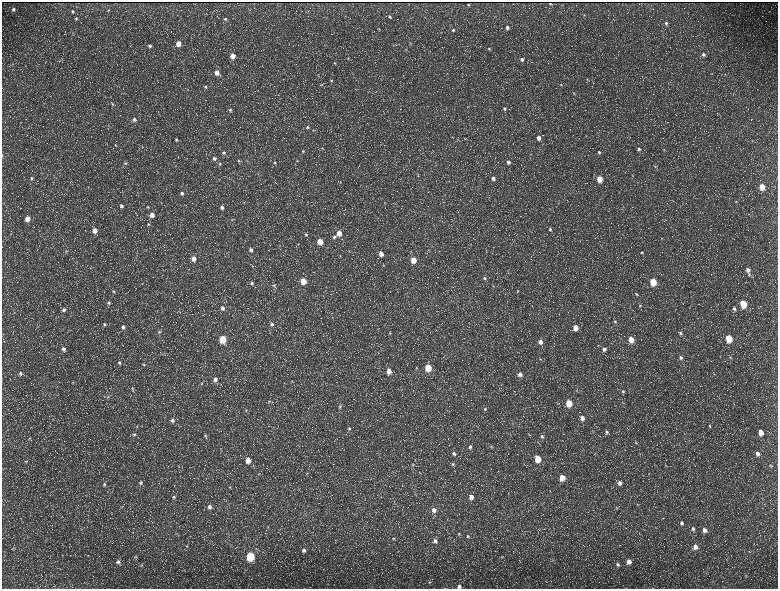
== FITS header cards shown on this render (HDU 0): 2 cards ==
NAXIS1  =                 1552 / length of data axis 1
NAXIS2  =                 1173 / length of data axis 2

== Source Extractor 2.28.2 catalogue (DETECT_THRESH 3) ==
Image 1552 x 1173 px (HDU 0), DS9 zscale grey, zoomed out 1/2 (1 PNG px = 2 x 2 image px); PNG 780 x 591 px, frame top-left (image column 1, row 1173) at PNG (2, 2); no overlay
Background 218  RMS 9.8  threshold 29.3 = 3 sigma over >= 5 px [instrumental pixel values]
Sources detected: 239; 34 cannot appear on this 1/2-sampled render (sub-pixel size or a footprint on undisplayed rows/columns) and are not listed; the other 205 listed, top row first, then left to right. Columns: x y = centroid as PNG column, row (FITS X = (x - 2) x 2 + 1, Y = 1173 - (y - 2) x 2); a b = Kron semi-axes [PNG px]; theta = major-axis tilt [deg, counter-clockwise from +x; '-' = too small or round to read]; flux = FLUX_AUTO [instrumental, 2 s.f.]
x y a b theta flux
550 3 2 1 - 1200
468 5 2 2 - 1200
13 9 4 4 - 5000
108 10 3 3 - 1400
73 12 4 4 - 2700
584 15 4 3 - 1300
390 17 3 3 - 2800
76 19 4 4 - 2800
225 19 4 3 - 3100
666 23 4 4 - 4200
507 27 4 3 - 5800
379 29 3 3 - 1400
453 30 4 3 - 2900
441 32 3 2 - 660
410 43 4 3 - 1300
178 44 4 3 - 22000
150 46 4 3 - 4200
489 48 4 3 - 2100
406 50 5 3 - 1600
703 54 5 4 - 4800
233 56 4 4 - 21000
348 58 3 2 - 830
522 59 4 3 - 4700
335 63 4 3 - 2000
13 64 4 3 - 1600
217 72 4 4 - 15000
587 79 4 3 - 1600
331 81 3 3 - 1900
561 84 4 3 - 1700
321 85 2 2 - 840
205 87 4 3 - 2300
574 93 4 3 - 1700
112 104 5 4 - 2900
505 109 5 4 - 3300
230 110 4 4 - 2800
134 119 4 4 - 6300
308 127 4 3 - 2400
586 136 3 2 - 930
539 138 4 4 - 10000
176 140 4 3 - 2700
115 145 3 2 - 940
322 148 3 2 - 970
639 149 4 4 - 4100
664 149 4 3 - 1600
303 151 4 4 - 2200
599 152 4 3 - 3400
224 153 5 4 - 4900
2 155 3 2 - 660
214 158 4 4 - 5500
238 160 4 3 - 1900
246 160 3 2 - 1000
297 161 3 3 - 1400
508 162 3 3 - 5000
125 163 4 3 - 2500
275 163 4 3 - 2200
220 164 4 4 - 2700
436 165 4 2 - 730
655 166 4 3 - 1600
632 175 3 2 - 960
31 178 4 3 - 2600
493 178 4 4 - 7800
599 179 4 4 - 32000
341 182 4 2 - 990
762 187 4 4 - 35000
182 193 4 4 - 4600
736 201 3 3 - 1100
384 203 3 2 - 1000
121 206 4 4 - 4200
148 207 4 3 - 1800
222 207 5 4 - 6800
623 207 3 2 - 1100
152 215 5 4 - 12000
27 219 4 4 - 20000
232 220 4 3 - 2100
148 224 4 4 - 2400
550 229 5 4 - 3100
95 230 4 4 - 17000
339 233 4 4 - 19000
11 234 3 2 - 1100
306 234 4 4 - 3300
334 237 4 4 - 4500
661 238 3 2 - 880
320 241 4 4 - 31000
298 244 3 3 - 1200
251 250 5 5 - 7100
66 251 5 2 - 1500
642 252 5 4 - 2700
381 254 5 4 - 16000
340 256 3 3 - 1400
194 259 5 4 - 15000
413 260 4 4 - 29000
383 265 4 3 - 1700
253 266 4 3 - 1800
748 270 4 4 - 7600
749 274 4 3 - 2200
484 278 4 4 - 3000
303 281 4 4 - 40000
653 282 5 4 - 65000
252 283 5 4 - 4100
274 285 5 4 - 3300
493 286 3 2 - 1000
114 291 4 3 - 2100
518 291 3 3 - 1600
637 294 5 4 - 2600
109 303 5 4 - 2700
743 304 5 4 - 88000
640 305 4 3 - 2400
223 308 4 4 - 6600
734 308 5 4 - 4000
64 310 5 4 - 4800
615 321 4 3 - 2200
104 324 4 4 - 3000
272 324 5 4 - 4700
123 327 5 4 - 5200
575 328 4 4 - 22000
159 332 5 4 - 2900
390 333 4 3 - 1500
680 333 5 4 - 4000
729 338 5 4 - 73000
223 339 4 4 - 89000
631 339 5 4 - 30000
540 342 5 4 - 9700
598 345 3 2 - 930
63 349 5 4 - 5900
604 349 4 4 - 6400
730 357 4 3 - 2100
681 358 6 5 - 6200
119 362 5 4 - 3800
144 364 4 4 - 1900
428 367 5 4 - 62000
416 368 5 3 - 2000
389 371 5 4 - 16000
20 373 5 4 - 4700
520 374 5 4 - 7300
714 374 4 2 - 1200
215 379 5 5 - 8900
73 383 4 3 - 1300
202 383 5 3 - 2100
133 388 4 4 - 2300
623 391 4 4 - 2500
108 397 3 3 - 1500
269 402 5 4 - 2600
569 403 5 4 - 51000
623 403 4 2 - 1000
340 407 5 5 - 3600
485 409 5 4 - 3200
246 410 4 3 - 1900
582 418 5 4 - 9500
52 419 3 2 - 820
172 420 5 4 - 5900
709 426 6 4 -50 3400
137 427 3 3 - 1200
349 428 5 4 - 3200
607 432 6 4 -67 3700
761 432 5 4 - 21000
134 434 5 4 - 3100
205 436 6 4 -70 3300
542 436 5 4 - 3600
30 438 3 3 - 1400
636 443 5 3 - 2500
491 446 5 3 - 2000
470 447 6 5 - 5000
454 454 6 4 -59 4700
757 454 5 5 - 8800
538 459 5 4 - 51000
248 460 5 4 - 23000
26 461 5 3 - 2200
413 464 5 4 - 2500
453 464 5 4 - 2700
770 465 5 4 - 2400
307 473 4 1 - 930
259 474 3 2 - 1100
562 478 5 4 - 31000
141 482 5 5 - 3100
620 483 6 5 - 7300
104 484 5 4 - 4200
230 487 4 4 - 2200
174 497 5 5 - 3300
471 497 5 4 - 12000
637 505 4 3 - 1700
210 507 5 4 - 7400
616 507 4 3 - 2000
434 510 6 5 - 9800
682 523 6 5 - 5500
267 527 4 2 - 1200
693 529 6 5 - 5600
704 530 6 5 - 8800
459 534 5 3 - 1900
468 536 5 4 - 3000
394 538 5 4 - 2600
435 541 5 5 - 5600
187 546 6 4 -47 2600
695 547 6 5 - 12000
13 548 4 2 - 1300
304 550 5 4 - 6000
250 556 5 4 - 160000
136 557 5 4 - 2500
501 557 5 3 - 1700
629 561 5 4 - 13000
118 562 6 5 - 6100
618 564 6 4 -42 4200
141 565 4 3 - 1600
429 582 5 4 - 2700
459 586 5 4 - 7200
445 588 4 2 - 900
At the frame edge (FLAGS 8, measured only in part): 3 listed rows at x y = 2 155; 459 586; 445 588
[34 sub-pixel or undisplayed-footprint detections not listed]